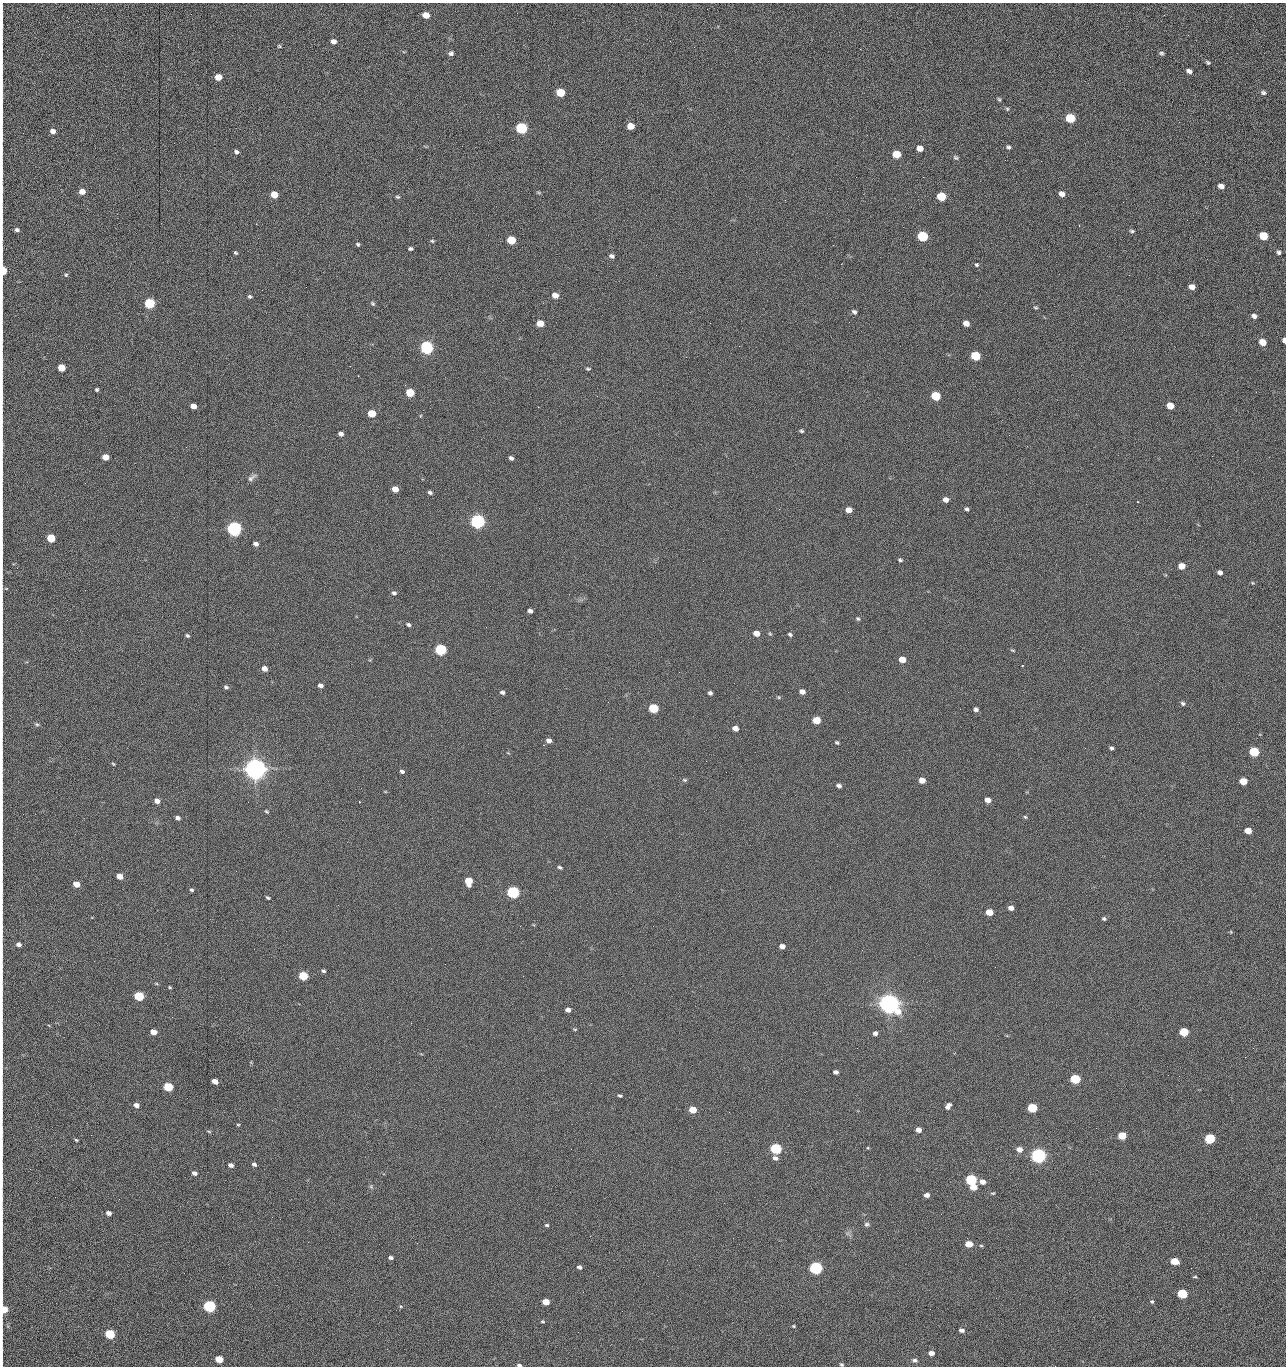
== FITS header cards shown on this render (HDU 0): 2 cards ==
NAXIS1  =                 1284 /fastest changing axis
NAXIS2  =                 1364 /next to fastest changing axis

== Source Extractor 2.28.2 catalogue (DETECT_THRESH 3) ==
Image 1284 x 1364 px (HDU 0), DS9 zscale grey, 1 PNG px = 1 image px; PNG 1288 x 1368 px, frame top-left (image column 1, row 1364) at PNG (2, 3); no overlay
Background 153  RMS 15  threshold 45.4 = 3 sigma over >= 5 px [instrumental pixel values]
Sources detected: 266; all 266 listed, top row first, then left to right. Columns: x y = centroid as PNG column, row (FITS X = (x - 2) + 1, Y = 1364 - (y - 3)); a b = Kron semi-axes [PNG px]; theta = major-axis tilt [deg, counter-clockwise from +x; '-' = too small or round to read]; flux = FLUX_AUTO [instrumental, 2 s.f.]
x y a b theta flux
2 6 9 2 90 1.4e+03
426 15 6 5 - 1.3e+04
2 24 15 3 -89 3.2e+03
1188 35 3 2 - 8.9e+02
333 41 5 4 - 4.8e+03
670 41 2 2 - 1.5e+03
279 46 5 5 - 1.2e+03
2 48 10 2 90 1.7e+03
451 53 6 5 - 2.7e+03
1161 53 6 5 - 2.0e+03
1208 63 6 4 -39 1.7e+03
1189 71 5 4 - 4.4e+03
218 77 5 5 - 1.4e+04
2 84 23 2 -89 4.6e+03
560 92 6 5 - 4.2e+04
1263 93 6 5 - 2.4e+03
999 99 5 4 - 1.4e+03
2 109 17 2 90 3.6e+03
1007 109 5 4 - 1.4e+03
1070 118 6 5 - 6.1e+04
1179 122 3 2 - 8.5e+02
630 126 6 5 - 1.5e+04
521 128 6 5 - 1.6e+05
53 131 5 4 - 4.8e+03
2 133 17 2 90 3.3e+03
1008 147 5 5 - 2.0e+03
920 148 6 5 - 1.2e+04
2 149 8 2 90 1.4e+03
236 152 5 4 - 2.4e+03
896 154 6 5 - 2.8e+04
956 158 8 6 -42 2.1e+03
1005 160 3 2 - 8.6e+02
1041 161 2 2 - 1.2e+03
2 169 11 2 90 2.1e+03
856 177 2 2 - 1.5e+03
923 177 2 2 - 2.0e+04
1221 186 5 4 - 6.2e+03
2 189 13 2 90 2.5e+03
82 191 5 5 - 9.9e+03
539 193 7 3 -19 1.2e+03
274 194 5 5 - 2.0e+04
1062 194 5 4 - 5.6e+03
941 196 6 5 - 5.2e+04
397 197 6 4 -3 1.4e+03
785 200 2 2 - 5.7e+02
1123 202 2 2 - 5.5e+02
2 219 13 2 90 2.1e+03
17 230 5 4 - 2.4e+03
1132 231 6 4 -10 1.5e+03
922 236 6 5 - 1.0e+05
1263 236 6 5 - 4.3e+04
511 240 6 5 - 4.1e+04
432 241 5 4 - 1.3e+03
358 244 6 5 - 1.5e+03
410 248 5 4 - 1.7e+03
2 249 9 2 90 1.3e+03
1279 252 5 4 - 2.1e+03
236 253 4 3 - 1.4e+03
612 256 6 5 - 2.9e+03
841 264 2 2 - 1.9e+04
976 265 5 5 - 1.3e+03
3 270 7 4 90 3.9e+04
66 275 5 4 - 1.4e+03
306 287 2 2 - 4.0e+02
1192 287 5 5 - 7.4e+03
555 295 5 5 - 9.2e+03
250 296 5 4 - 1.8e+03
149 303 6 5 - 1.0e+05
372 303 6 5 - 1.6e+03
1035 308 5 4 - 1.3e+03
854 312 7 5 -31 2.2e+03
1254 316 5 4 - 4.0e+03
849 322 2 2 - 4.8e+02
540 323 6 5 - 1.6e+04
710 323 2 2 - 2.2e+03
966 323 5 4 - 7.9e+03
1284 340 5 3 - 4.4e+03
1262 342 6 5 - 1.7e+04
427 347 6 5 - 3.0e+05
975 356 6 5 - 5.8e+04
2 360 33 2 90 6.2e+03
350 366 2 2 - 2.3e+03
61 368 5 5 - 2.5e+04
588 369 5 3 - 1.3e+03
97 390 3 3 - 1.6e+03
1256 392 2 2 - 1.0e+03
410 393 6 5 - 3.7e+04
936 396 6 5 - 6.0e+04
2 397 21 2 -90 4.3e+03
193 406 5 4 - 8.4e+03
1170 406 6 5 - 1.8e+04
372 413 6 5 - 2.9e+04
801 431 4 3 - 1.5e+03
341 434 5 4 - 3.7e+03
1009 435 2 2 - 8.9e+02
2 446 13 3 90 2.4e+03
186 447 2 2 - 1.9e+03
105 457 5 5 - 1.2e+04
511 458 4 4 - 2.6e+03
251 478 14 6 39 4.0e+03
85 483 2 2 - 6.6e+02
395 489 5 5 - 1.0e+04
430 492 5 4 - 2.4e+03
946 500 5 5 - 5.9e+03
1137 502 3 2 - 9.7e+02
967 509 5 4 - 1.9e+03
848 510 5 4 - 8.7e+03
2 511 11 2 90 1.9e+03
477 521 6 5 - 5.1e+05
234 529 6 5 - 5.4e+05
51 538 5 5 - 4.1e+04
256 544 5 4 - 4.0e+03
2 553 11 2 90 2.1e+03
900 560 5 4 - 1.7e+03
1182 566 5 5 - 1.3e+04
1220 573 5 4 - 3.8e+03
394 593 6 5 - 2.1e+03
2 611 6 2 90 1.0e+03
530 611 5 4 - 4.0e+03
858 619 5 5 - 1.6e+03
408 625 6 4 -30 2.0e+03
756 633 5 5 - 1.0e+04
790 634 5 4 - 1.8e+03
187 636 5 4 - 1.6e+03
2 646 15 2 90 2.5e+03
441 650 6 5 - 1.6e+05
1013 650 6 3 -9 1.0e+03
902 659 5 5 - 1.4e+04
264 669 5 4 - 7.2e+03
2 670 9 2 90 1.4e+03
679 672 2 2 - 1.8e+03
320 685 5 4 - 4.1e+03
226 687 5 4 - 2.0e+03
502 692 5 4 - 2.6e+03
802 692 6 5 - 6.4e+03
710 693 4 4 - 2.5e+03
779 697 5 5 - 1.2e+03
2 698 8 2 90 1.2e+03
1183 703 6 5 - 2.2e+03
653 708 6 5 - 7.3e+04
976 709 5 5 - 2.7e+03
2 717 9 2 90 1.6e+03
816 720 6 5 - 2.7e+04
37 724 6 5 - 1.7e+03
735 728 5 4 - 7.6e+03
2 733 12 2 90 1.9e+03
549 741 6 5 - 4.7e+03
837 743 5 4 - 1.5e+03
543 745 2 2 - 2.4e+03
1112 748 4 4 - 2.0e+03
1254 752 6 5 - 7.7e+04
508 753 5 3 - 9.2e+02
706 761 2 2 - 1.5e+03
113 764 5 4 - 1.0e+03
255 769 7 7 - 1.7e+06
402 771 4 4 - 2.4e+03
726 772 2 2 - 1.5e+03
685 780 6 5 - 1.6e+03
922 780 5 5 - 1.1e+04
1243 781 5 5 - 2.5e+04
839 786 5 4 - 3.2e+03
988 800 5 4 - 8.4e+03
157 801 5 4 - 6.4e+03
266 811 5 4 - 1.3e+03
2 817 15 2 90 2.1e+03
1025 817 5 4 - 1.3e+03
178 818 5 4 - 3.7e+03
1248 831 5 4 - 1.5e+04
560 867 5 3 - 1.8e+03
119 876 5 4 - 1.2e+04
469 881 6 5 - 2.8e+04
76 884 5 4 - 1.5e+04
2 886 17 2 90 3.0e+03
191 890 5 4 - 1.6e+03
513 892 6 5 - 2.4e+05
268 898 4 3 - 1.4e+03
1011 908 5 4 - 5.7e+03
989 912 5 5 - 1.9e+04
1104 919 5 4 - 1.9e+03
2 926 10 2 90 1.6e+03
1231 932 5 3 - 7.9e+02
19 944 5 4 - 4.0e+03
782 946 5 4 - 6.0e+03
323 971 5 4 - 1.9e+03
303 976 6 5 - 6.1e+04
523 976 2 2 - 1.4e+03
170 987 3 2 - 1.0e+03
139 996 6 5 - 7.5e+04
889 1004 8 6 -25 1.5e+06
568 1010 5 4 - 4.4e+03
411 1023 2 2 - 3.7e+03
575 1029 5 3 - 1.0e+03
153 1032 5 4 - 1.0e+04
1184 1032 6 5 - 4.9e+04
875 1033 5 4 - 3.7e+03
857 1048 2 2 - 8.4e+02
1245 1057 2 2 - 1.4e+03
836 1072 5 4 - 3.3e+03
1179 1076 2 2 - 1.8e+03
1075 1079 6 5 - 8.9e+04
215 1081 5 4 - 9.5e+03
168 1087 6 5 - 6.5e+04
620 1095 4 3 - 1.8e+03
136 1105 5 4 - 5.3e+03
948 1106 7 4 52 4.5e+03
1032 1108 6 5 - 7.3e+04
693 1110 5 5 - 2.1e+04
729 1112 2 2 - 7.1e+02
238 1125 4 3 - 1.0e+03
918 1130 5 4 - 7.2e+03
209 1131 6 3 -9 1.0e+03
2 1132 18 2 90 3.2e+03
91 1135 2 2 - 1.6e+03
1122 1136 5 5 - 3.2e+04
1210 1139 6 5 - 1.0e+05
76 1140 4 3 - 1.1e+03
571 1149 2 2 - 6.4e+02
776 1149 6 5 - 1.5e+05
1019 1149 6 5 - 7.9e+03
1038 1155 6 5 - 6.3e+05
775 1158 7 5 -19 3.4e+03
254 1164 6 4 -29 2.5e+03
231 1165 5 4 - 4.4e+03
30 1169 2 2 - 1.6e+03
194 1173 5 4 - 3.6e+03
971 1180 6 5 - 1.5e+05
2 1181 24 2 90 4.1e+03
982 1182 6 5 - 6.8e+03
371 1187 6 4 -20 1.5e+03
973 1187 5 5 - 1.7e+04
993 1193 6 4 -6 1.1e+03
927 1195 5 4 - 4.7e+03
109 1213 5 4 - 4.5e+03
867 1224 6 6 - 2.1e+03
547 1225 5 4 - 1.5e+03
2 1231 10 2 90 1.9e+03
308 1242 2 2 - 1.3e+03
417 1243 2 2 - 3.8e+03
969 1244 5 4 - 1.9e+04
981 1246 5 4 - 1.2e+03
391 1258 5 3 - 2.6e+03
1174 1261 6 5 - 2.7e+04
2 1265 8 2 90 1.0e+03
579 1267 5 4 - 3.1e+03
816 1268 6 5 - 3.1e+05
1195 1277 6 3 8 1.0e+03
1182 1294 6 5 - 8.0e+04
2 1297 11 2 90 1.4e+03
996 1298 2 2 - 1.8e+03
546 1302 5 4 - 1.8e+04
1152 1302 5 4 - 1.5e+03
209 1306 6 5 - 2.4e+05
4 1309 5 4 - 2.6e+04
622 1311 2 2 - 5.2e+02
542 1322 4 4 - 1.3e+03
794 1326 4 3 - 1.2e+03
962 1330 5 4 - 3.9e+03
578 1332 2 2 - 2.4e+03
110 1334 6 5 - 9.2e+04
931 1353 5 4 - 6.6e+03
219 1359 5 4 - 3.0e+04
915 1360 7 5 -5 2.5e+03
2 1362 14 2 90 1.4e+03
841 1364 4 3 - 1.5e+03
519 1365 5 3 - 2.4e+03
1055 1366 2 2 - 1.5e+03
At the frame edge (FLAGS 8, measured only in part): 37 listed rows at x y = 2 6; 2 24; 2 48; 2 84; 2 109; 2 133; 2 149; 2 169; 2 189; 2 219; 2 249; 3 270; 1284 340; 2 360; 2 397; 2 446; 2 511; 2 553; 2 611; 2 646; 2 670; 2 698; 2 717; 2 733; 2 817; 2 886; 2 926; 2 1132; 2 1181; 2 1231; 2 1265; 2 1297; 4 1309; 2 1362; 841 1364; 519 1365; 1055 1366

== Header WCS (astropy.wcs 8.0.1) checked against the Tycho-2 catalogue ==
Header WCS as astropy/WCSLIB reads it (CRVAL/CRPIX/CD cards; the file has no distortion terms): RA---TAN/DEC--TAN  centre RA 15:41:40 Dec +52:00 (235.42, +51.99 deg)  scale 1.26 arcsec/px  FOV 26.9' x 28.5'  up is +92 deg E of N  parity flipped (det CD > 0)
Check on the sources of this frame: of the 60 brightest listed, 10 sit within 2.0 arcsec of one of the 11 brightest Tycho-2 stars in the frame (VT <= 12.29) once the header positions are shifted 0.52 arcsec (0.04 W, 0.52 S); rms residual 0.97 arcsec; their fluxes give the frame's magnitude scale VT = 25.21 - 2.5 log10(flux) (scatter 0.21 mag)
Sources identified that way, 10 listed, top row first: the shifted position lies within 2.0 arcsec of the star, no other Tycho-2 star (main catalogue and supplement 1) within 4.0 arcsec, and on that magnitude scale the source's flux lands within +1.5 / -3 mag of the star's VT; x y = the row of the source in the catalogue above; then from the Tycho-2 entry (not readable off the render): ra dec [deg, ICRS J2000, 3 dp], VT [Tycho-2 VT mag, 2 dp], TYC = Tycho-2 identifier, HIP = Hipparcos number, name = IAU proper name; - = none
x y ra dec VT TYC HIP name
427 347 235.614 +52.064 11.61 3489-1132-1 - -
477 521 235.514 +52.049 11.19 3489-1407-1 - -
234 529 235.515 +52.133 11.12 3489-1380-1 - -
255 769 235.378 +52.130 9.31 3489-1322-1 76850 -
513 892 235.303 +52.042 11.52 3489-958-1 - -
889 1004 235.232 +51.912 9.59 3489-824-1 - -
1038 1155 235.143 +51.862 10.97 3489-1016-1 - -
971 1180 235.131 +51.886 12.29 3489-908-1 - -
816 1268 235.084 +51.941 11.45 3489-1346-1 - -
209 1306 235.075 +52.152 11.74 3489-912-1 - -